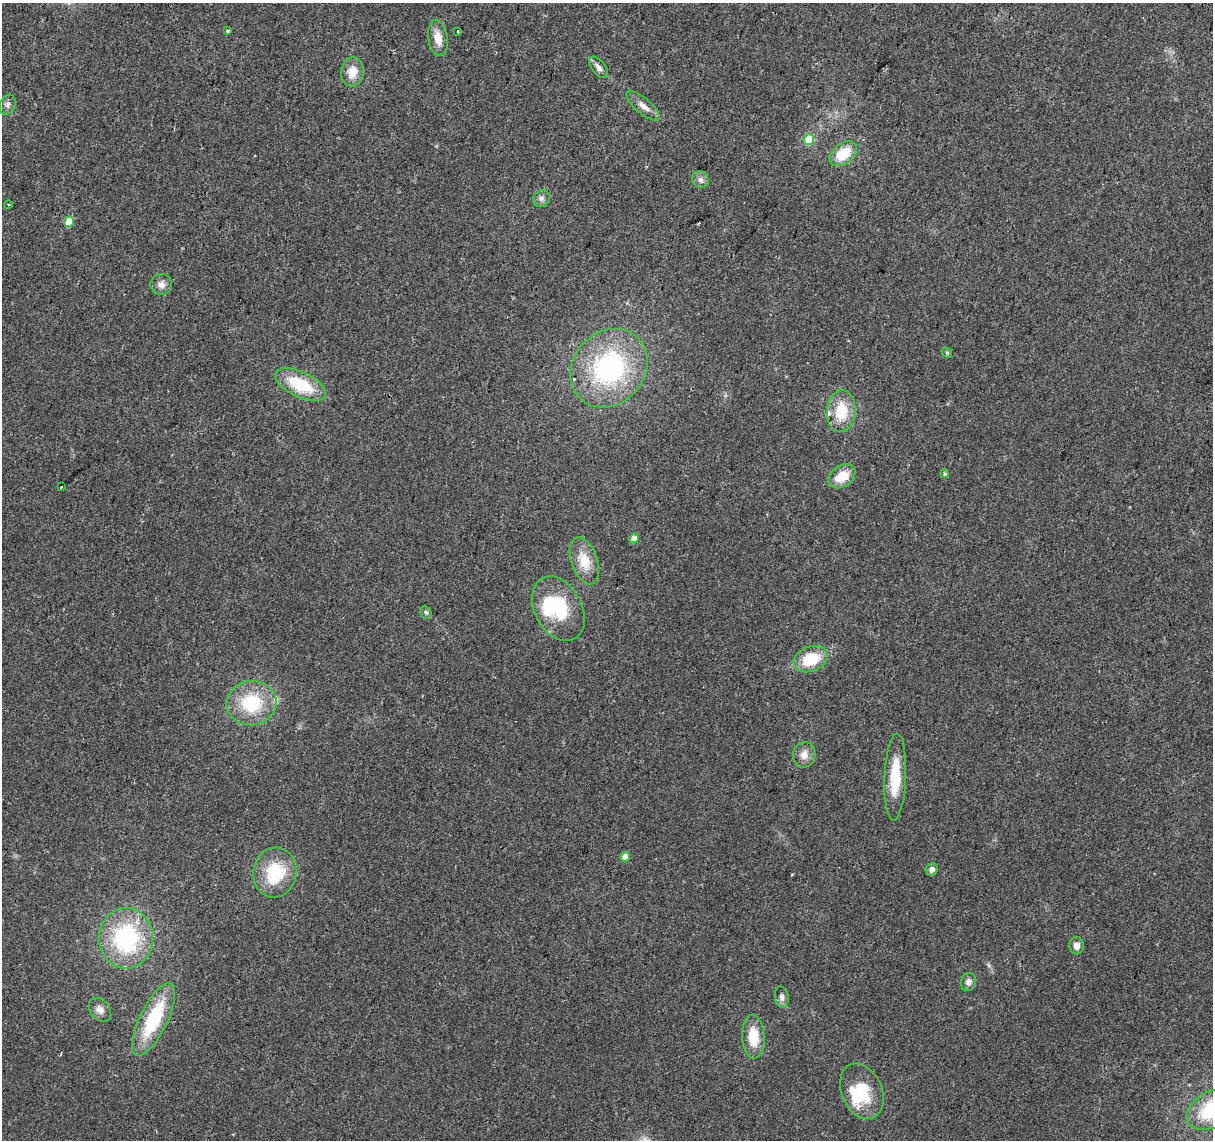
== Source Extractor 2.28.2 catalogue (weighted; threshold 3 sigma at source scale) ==
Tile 10 of 4 x 4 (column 2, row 3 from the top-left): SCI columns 1212-2422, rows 1363-2500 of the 4851 x 5061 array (HDU 1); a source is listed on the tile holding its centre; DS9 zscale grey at full resolution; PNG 1215 x 1142 px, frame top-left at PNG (2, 3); each listed source drawn as its Kron ellipse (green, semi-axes under 4 px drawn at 4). Shown black and unused: <1% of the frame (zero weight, under 2 of 3 exposures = <1% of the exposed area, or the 3 px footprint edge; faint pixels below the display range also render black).
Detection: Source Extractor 2.28.2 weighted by HDU 2 'WHT'; one run over the whole footprint, this tile lists its part. Background 0.0399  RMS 0.0058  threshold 0.0263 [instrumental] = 3 sigma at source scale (4.5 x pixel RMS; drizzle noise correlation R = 1.50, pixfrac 1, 0.0396/0.0396 arcsec/px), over >= 5 px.
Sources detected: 45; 2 inside a brighter object's white glare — neither listed nor drawn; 2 inside a brighter listed object's ellipse — not listed separately; the other 41 listed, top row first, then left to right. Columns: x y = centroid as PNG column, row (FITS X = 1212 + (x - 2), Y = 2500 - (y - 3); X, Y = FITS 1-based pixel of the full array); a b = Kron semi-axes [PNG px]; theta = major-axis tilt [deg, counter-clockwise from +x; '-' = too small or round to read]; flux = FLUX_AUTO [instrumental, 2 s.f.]
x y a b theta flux
228 31 3 3 - 2
458 31 3 2 - 0.93
438 38 18 9 -81 7.2
599 67 13 6 -51 3
352 72 14 11 84 8.6
7 105 10 7 67 2.3
643 106 20 7 -40 5
809 139 5 5 - 28
843 154 15 10 38 17
700 180 9 8 - 2.5
541 198 9 8 - 2.3
8 204 4 3 - 0.51
69 222 5 5 - 13
161 284 11 10 - 3.8
947 353 6 4 -48 0.69
609 368 42 36 48 95
300 385 27 12 -25 28
841 411 21 14 85 19
945 474 4 4 - 0.92
842 476 15 10 33 12
61 487 3 3 - 2.4
634 538 5 4 - 6.1
584 561 24 13 -71 12
558 609 34 23 -62 37
426 612 7 5 -66 1.1
811 659 18 12 21 20
252 703 25 22 8 34
804 755 13 11 76 5.1
895 777 43 11 87 23
625 857 5 5 - 5.1
932 869 6 6 - 3.1
275 873 25 21 80 30
126 938 30 27 90 65
1077 946 9 7 -89 3.7
968 982 9 7 71 3
782 997 11 6 -80 2.4
100 1010 13 9 -50 3.8
153 1019 40 14 64 40
753 1037 22 11 -87 16
862 1091 29 20 -67 27
1212 1110 27 17 30 41
Isophote crosses this tile's border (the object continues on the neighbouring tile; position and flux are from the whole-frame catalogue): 1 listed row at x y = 1212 1110